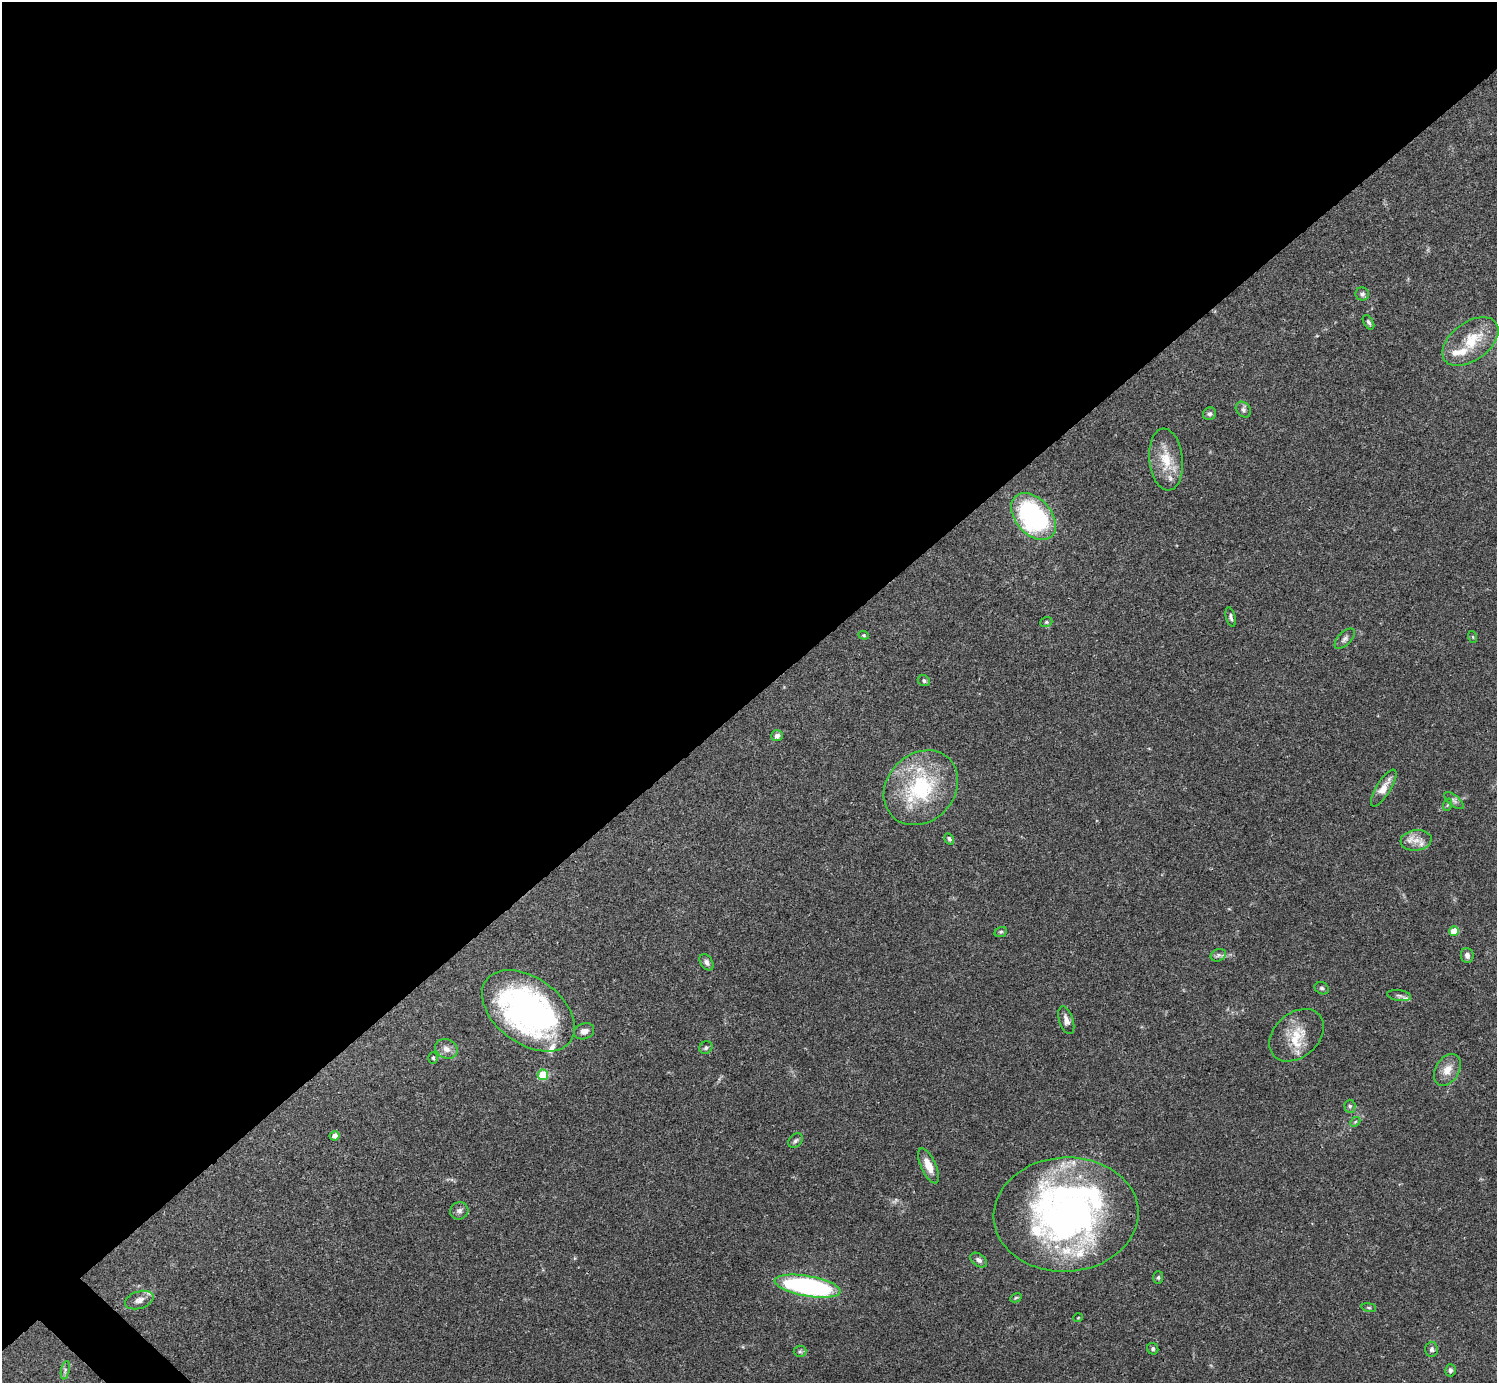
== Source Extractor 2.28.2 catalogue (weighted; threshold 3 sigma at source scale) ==
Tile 2 of 4 x 4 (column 2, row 1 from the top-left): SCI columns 1495-2989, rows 4302-5682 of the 5982 x 5981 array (HDU 1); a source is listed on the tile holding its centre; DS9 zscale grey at full resolution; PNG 1499 x 1385 px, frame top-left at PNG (2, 2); each listed source drawn as its Kron ellipse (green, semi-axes under 4 px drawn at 4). Shown black and unused: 51% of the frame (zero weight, under 3 of 4 exposures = <1% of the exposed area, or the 3 px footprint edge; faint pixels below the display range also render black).
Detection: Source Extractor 2.28.2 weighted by HDU 2 'WHT'; one run over the whole footprint, this tile lists its part. Background 0.0403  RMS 0.0026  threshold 0.0119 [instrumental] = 3 sigma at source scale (4.5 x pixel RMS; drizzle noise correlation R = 1.50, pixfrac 1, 0.05/0.05 arcsec/px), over >= 5 px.
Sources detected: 67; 1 too faint to see at this stretch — neither listed nor drawn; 11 inside a brighter listed object's ellipse — not listed separately; the other 55 listed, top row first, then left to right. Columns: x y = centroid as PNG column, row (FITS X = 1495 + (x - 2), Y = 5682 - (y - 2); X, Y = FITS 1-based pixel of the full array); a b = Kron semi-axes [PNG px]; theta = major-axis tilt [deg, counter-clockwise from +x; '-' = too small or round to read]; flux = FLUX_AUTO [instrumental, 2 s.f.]
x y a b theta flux
1362 294 7 6 - 0.7
1368 322 8 4 -58 0.6
1470 341 32 19 36 9.5
1243 410 8 6 -47 0.8
1209 414 7 6 - 0.68
1166 459 31 16 -84 7
1033 517 27 18 -49 42
1231 617 10 4 -75 0.63
1046 622 6 4 20 0.37
864 635 5 4 - 0.34
1473 637 6 3 -71 0.28
1345 639 13 6 45 0.99
924 681 6 5 - 0.48
777 736 6 5 - 0.88
921 788 40 33 45 25
1384 788 21 7 58 3.1
1454 801 12 5 -39 0.85
1447 805 6 4 70 0.37
949 839 6 4 -58 0.57
1416 840 15 10 5 2.7
1454 931 5 5 - 4.8
1001 932 6 5 - 0.41
1218 955 8 6 22 0.77
1467 955 7 6 - 1.1
706 962 9 6 -54 0.94
1322 988 7 5 -27 0.62
1399 995 12 5 -7 0.87
528 1011 52 33 -36 94
1066 1020 14 7 -72 1.7
584 1031 10 8 18 1.5
1297 1035 31 22 42 7.3
706 1048 7 6 - 0.68
446 1049 11 9 -24 1.9
433 1058 6 5 - 0.37
1447 1070 17 11 58 3.2
543 1075 5 5 - 11
1350 1106 6 5 - 0.46
1355 1122 5 4 - 0.39
334 1136 5 4 - 1.1
795 1141 8 6 44 0.62
928 1166 19 7 -66 3.5
459 1211 9 8 - 1
1066 1215 72 57 3 120
979 1260 9 6 -35 1
1158 1277 6 5 - 0.48
808 1286 33 10 -10 54
1016 1298 6 4 29 0.36
139 1300 15 8 17 1.7
1369 1307 7 4 -8 0.38
1078 1318 5 3 - 0.21
1153 1349 6 5 - 0.54
1431 1349 7 6 - 0.64
800 1351 6 5 - 0.55
65 1370 9 4 78 0.6
1450 1370 6 5 - 0.64
Overlapping masked pixels (flux is a lower limit): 1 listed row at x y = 1066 1215